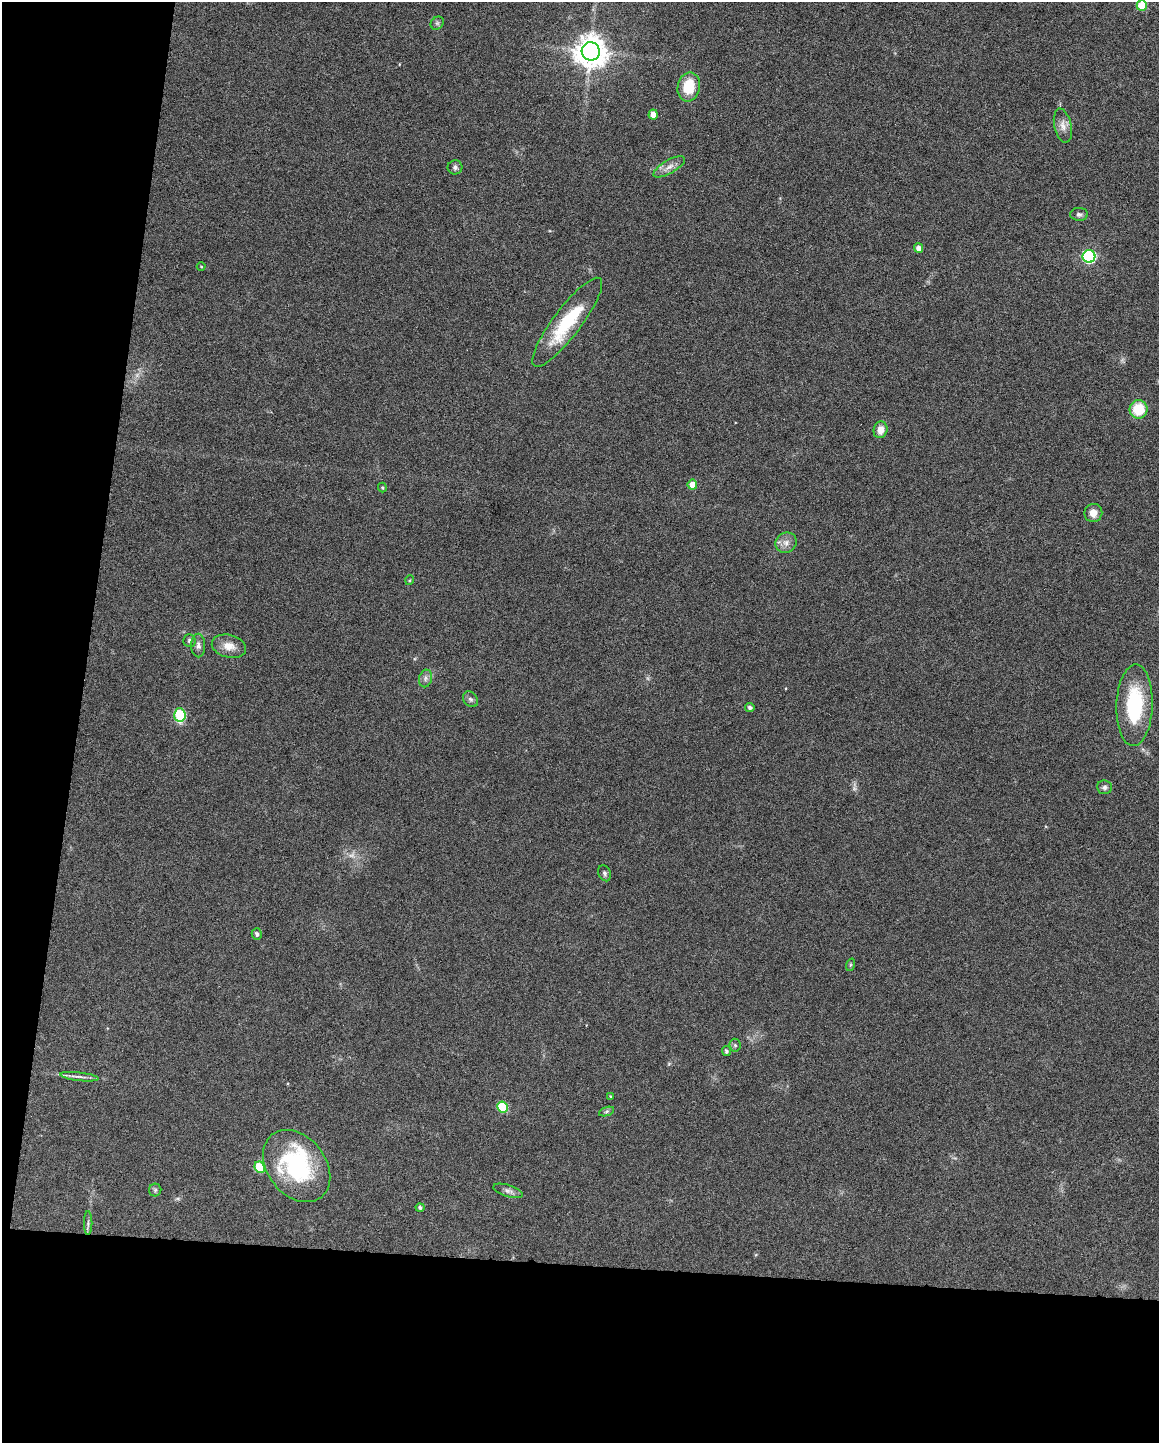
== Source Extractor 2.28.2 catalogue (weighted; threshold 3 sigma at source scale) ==
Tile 9 of 4 x 3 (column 1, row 3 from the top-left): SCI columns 3-1159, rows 220-1660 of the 4630 x 4648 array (HDU 1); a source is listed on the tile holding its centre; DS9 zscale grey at full resolution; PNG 1161 x 1445 px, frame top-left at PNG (2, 2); each listed source drawn as its Kron ellipse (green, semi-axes under 4 px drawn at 4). Shown black and unused: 19% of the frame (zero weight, under 4 of 8 exposures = <1% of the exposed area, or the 3 px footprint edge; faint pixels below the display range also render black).
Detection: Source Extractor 2.28.2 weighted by HDU 2 'WHT'; one run over the whole footprint, this tile lists its part. Background 0.0691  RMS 0.0048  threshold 0.0198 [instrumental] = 3 sigma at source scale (4.09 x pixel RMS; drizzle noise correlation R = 1.36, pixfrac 0.8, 0.05/0.05 arcsec/px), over >= 5 px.
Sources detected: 47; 2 too faint to see at this stretch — neither listed nor drawn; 1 inside a brighter listed object's ellipse — not listed separately; the other 44 listed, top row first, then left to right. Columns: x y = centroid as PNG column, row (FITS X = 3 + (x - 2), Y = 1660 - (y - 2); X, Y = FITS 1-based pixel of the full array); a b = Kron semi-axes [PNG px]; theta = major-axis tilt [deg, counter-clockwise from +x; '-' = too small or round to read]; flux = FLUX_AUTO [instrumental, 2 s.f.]
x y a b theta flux
1142 5 5 5 - 14
437 23 7 6 - 0.98
591 51 9 9 - 780
689 87 15 11 78 13
653 115 5 4 - 3.3
1063 126 17 8 -77 3.3
455 167 7 7 - 1.2
669 167 17 6 30 3.3
1079 214 9 6 1 1.3
918 248 5 4 - 2.1
1089 256 6 6 - 69
201 266 4 3 - 0.38
567 322 55 14 53 28
1138 409 9 9 - 13
880 430 8 7 - 4.5
692 485 5 4 - 5.4
382 488 5 4 - 0.56
1093 513 9 9 - 3.7
786 543 11 10 - 2.9
410 580 5 3 - 0.4
189 641 6 6 - 0.99
198 646 12 7 -90 1.8
229 646 17 11 -13 5.1
425 678 9 6 74 1.5
471 699 8 6 -50 1.3
1134 705 41 18 88 33
750 707 4 4 - 1.2
180 715 7 5 -86 31
1104 787 7 7 - 1.2
604 873 8 6 -65 1.1
257 934 5 5 - 1.2
850 965 6 4 71 0.61
735 1045 6 5 - 0.89
726 1051 5 4 - 0.9
79 1077 19 3 -7 1.9
610 1096 3 3 - 0.35
503 1107 6 5 - 20
606 1111 8 3 19 0.8
297 1166 40 29 -52 52
260 1167 6 5 - 14
155 1190 6 6 - 0.89
508 1191 15 6 -17 1.9
420 1207 4 4 - 1
88 1223 12 2 90 1
Isophote crosses this tile's border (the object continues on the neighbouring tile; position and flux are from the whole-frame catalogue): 1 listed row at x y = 1142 5